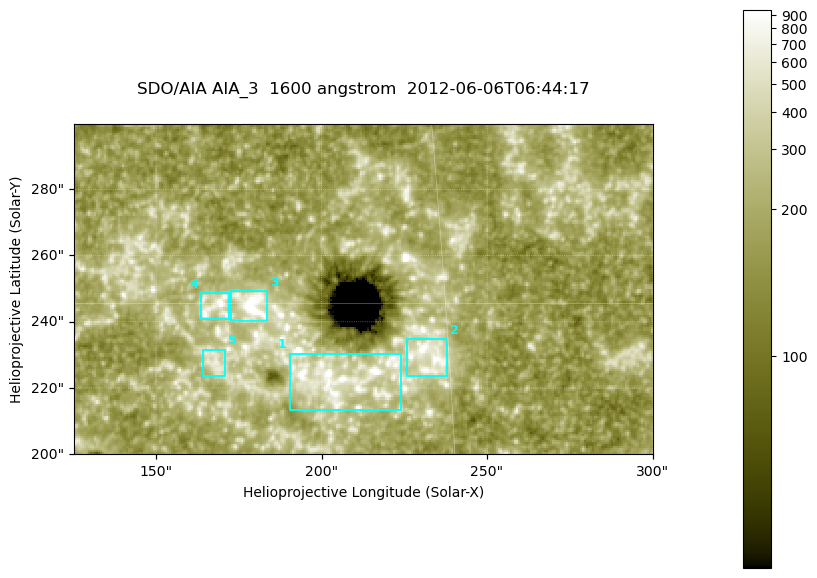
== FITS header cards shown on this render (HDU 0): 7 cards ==
TELESCOP= 'SDO/AIA '
INSTRUME= 'AIA_3   '
WAVELNTH=                 1600
WAVEUNIT= 'angstrom'
DATE-OBS= '2012-06-06T06:44:17.12'
CTYPE1  = 'HPLN-TAN'
CTYPE2  = 'HPLT-TAN'

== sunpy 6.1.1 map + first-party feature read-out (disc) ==
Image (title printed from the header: SDO/AIA AIA_3  1600 angstrom  2012-06-06T06:44:17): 287 x 164 px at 0.609 arcsec/px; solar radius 946 arcsec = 1552 px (partial field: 0.6% of the solar disc is inside the frame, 100% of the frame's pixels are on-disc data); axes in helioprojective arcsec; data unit not stated in the header (colour bar unlabelled)
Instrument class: DISC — disc imager (sunpy class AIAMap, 1600 A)
Bright regions (active regions / flare kernels): reference = the on-disc median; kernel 3 px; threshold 5 sigma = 324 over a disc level ~180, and >= 1.15x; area >= 47 px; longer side >= 3 px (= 1.8 arcsec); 5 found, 5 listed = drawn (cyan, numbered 1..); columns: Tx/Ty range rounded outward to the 2 arcsec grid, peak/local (2 s.f.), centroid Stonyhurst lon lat
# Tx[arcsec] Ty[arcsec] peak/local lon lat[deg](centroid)
1 190..224 212..232 8.1 +13 +14
2 224..238 224..236 6.2 +15 +14
3 172..184 240..250 9.8 +11 +15
4 162..172 240..250 5.8 +11 +15
5 164..172 222..232 3.5 +10 +14